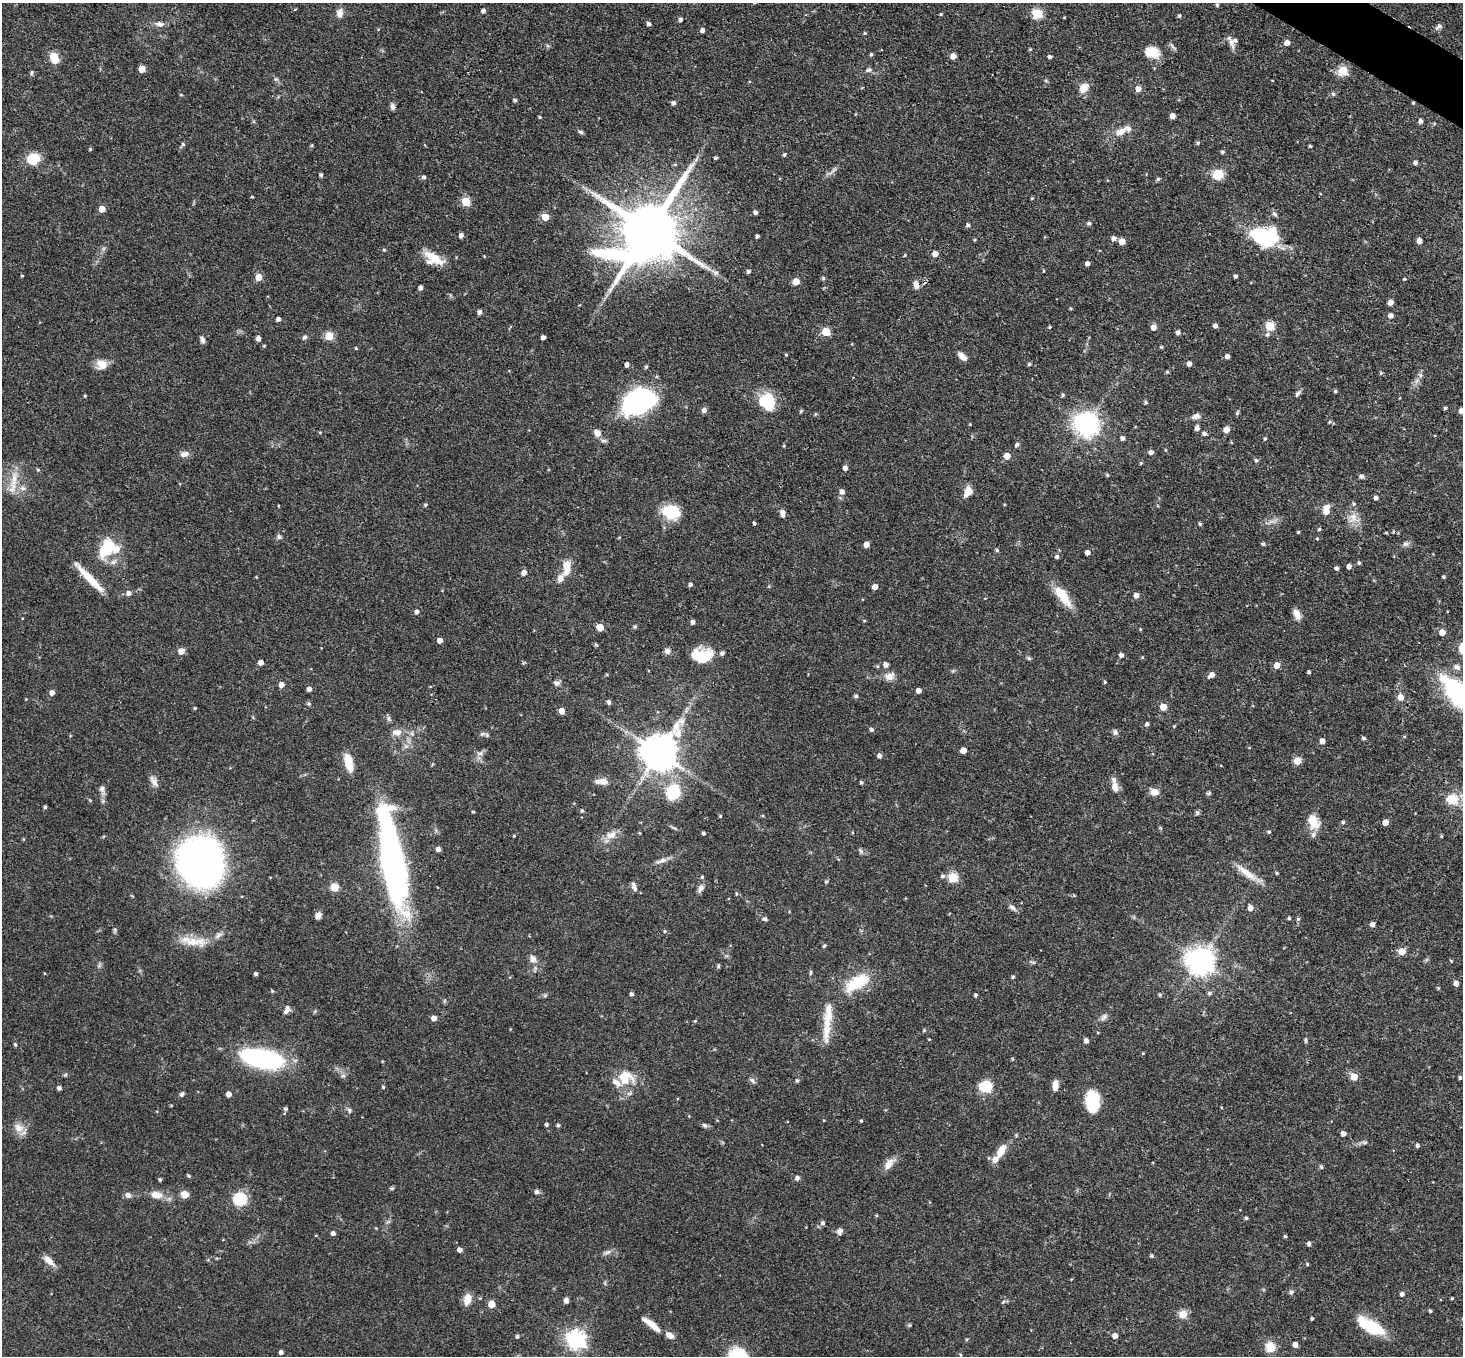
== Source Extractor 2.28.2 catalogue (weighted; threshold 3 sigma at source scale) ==
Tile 10 of 4 x 4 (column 2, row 3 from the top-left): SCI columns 1466-2926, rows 1645-2998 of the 5851 x 5858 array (HDU 1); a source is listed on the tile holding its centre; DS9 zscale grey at full resolution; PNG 1465 x 1358 px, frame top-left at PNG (2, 3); no overlay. Shown black and unused: <1% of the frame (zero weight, under 3 of 4 exposures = <1% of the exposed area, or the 3 px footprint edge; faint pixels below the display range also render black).
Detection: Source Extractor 2.28.2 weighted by HDU 2 'WHT'; one run over the whole footprint, this tile lists its part. Background 0.0564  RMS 0.0031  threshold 0.0141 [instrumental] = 3 sigma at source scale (4.5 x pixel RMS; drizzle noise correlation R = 1.50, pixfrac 1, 0.05/0.05 arcsec/px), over >= 5 px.
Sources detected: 408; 1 too faint to see at this stretch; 1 inside a brighter object's white glare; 1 cosmic-ray / hot-pixel residue — not listed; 18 inside a brighter listed object's ellipse — not listed separately; the other 387 listed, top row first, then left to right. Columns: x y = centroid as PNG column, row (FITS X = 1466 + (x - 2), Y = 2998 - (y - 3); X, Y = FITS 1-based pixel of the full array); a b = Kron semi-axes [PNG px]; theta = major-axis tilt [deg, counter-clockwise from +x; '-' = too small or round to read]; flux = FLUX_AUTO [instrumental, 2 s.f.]
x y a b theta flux
1217 5 4 4 - 0.49
295 9 5 3 - 0.28
483 11 4 4 - 1
340 13 12 8 81 1.9
941 14 4 3 - 0.34
1037 14 6 5 - 17
1179 16 5 4 - 0.49
1064 17 4 3 - 0.26
681 19 4 4 - 0.84
159 24 12 8 -9 1.6
649 24 5 4 - 0.88
1439 26 10 5 42 0.92
702 30 4 4 - 0.99
865 33 4 4 - 0.38
1231 42 19 7 -77 1.7
1287 43 5 4 - 2.3
1172 46 12 3 -55 0.73
1030 49 4 4 - 0.33
1152 52 17 12 -6 5.5
871 54 4 4 - 0.48
953 56 5 4 - 2.2
1050 57 4 4 - 0.85
54 58 9 5 -65 12
142 69 5 5 - 4.7
869 70 9 6 4 0.91
1343 70 5 5 - 11
31 72 8 4 89 0.47
1083 88 12 9 53 3.5
1138 89 5 5 - 2.2
1333 94 5 5 - 0.66
515 100 4 4 - 0.63
673 103 4 4 - 1.1
1413 103 3 3 - 0.37
393 106 7 5 -77 1.1
1172 116 4 4 - 2.3
540 117 4 3 - 0.35
1420 121 5 5 - 1.1
581 132 7 4 -27 0.59
1121 132 14 8 32 2.9
1198 143 5 4 - 0.52
183 144 5 5 - 0.53
312 145 5 4 - 0.35
1310 146 3 3 - 0.37
90 149 4 3 - 0.33
1222 152 5 4 - 0.53
784 154 4 4 - 0.54
33 158 11 10 - 8.4
715 158 3 3 - 0.53
1415 162 4 4 - 1
675 164 5 5 - 0.4
1218 174 8 8 - 8.9
321 175 4 4 - 0.65
424 177 5 5 - 0.77
1158 179 5 5 - 0.54
252 197 3 3 - 0.33
1032 198 4 3 - 0.32
466 202 5 5 - 11
102 209 5 4 - 3.9
755 212 4 4 - 0.95
1274 214 8 5 -41 0.73
545 217 6 6 - 4.3
1089 223 5 5 - 0.56
968 225 5 4 - 0.67
649 230 21 16 44 2700
461 235 5 5 - 1.2
757 236 4 3 - 0.72
1265 237 28 19 -8 25
1114 238 5 5 - 1.5
975 240 4 3 - 0.35
1122 241 5 5 - 4.4
1419 241 5 5 - 2
384 250 4 4 - 0.41
935 254 5 5 - 2
905 255 4 3 - 0.3
433 258 24 12 -27 6.6
1087 264 4 4 - 1.3
748 271 4 4 - 0.78
715 272 9 6 -26 1.2
22 276 4 3 - 0.26
1236 276 4 3 - 0.67
258 277 5 5 - 5
823 278 6 4 -90 0.42
1404 279 3 2 - 0.35
796 281 5 5 - 4.9
916 285 10 6 -79 1.9
421 288 4 3 - 1.1
1391 302 5 4 - 2.1
1070 309 4 3 - 0.35
480 312 5 4 - 1.1
1391 316 5 5 - 1.4
278 319 4 4 - 1
1215 326 4 4 - 1.2
1270 326 5 5 - 12
1050 327 4 3 - 0.33
1153 327 5 5 - 2.3
826 332 5 5 - 11
1178 332 5 5 - 0.85
1267 334 5 5 - 0.67
329 336 5 5 - 10
304 337 6 6 - 0.73
543 337 4 4 - 1.2
258 338 5 4 - 1.4
202 339 8 5 -77 1.1
264 346 4 3 - 0.33
1161 347 4 3 - 0.44
356 348 4 3 - 0.33
786 355 4 3 - 0.32
962 356 12 6 -44 1.9
1227 356 4 4 - 1.3
1029 364 5 4 - 0.5
1189 364 4 4 - 1.4
102 365 14 12 -17 3.3
627 365 4 4 - 1.1
646 367 5 4 - 0.49
1167 372 4 4 - 0.44
1381 373 5 4 - 0.43
1420 375 7 5 -48 0.73
1335 391 4 4 - 0.45
1298 393 10 5 48 0.85
1063 395 4 4 - 0.51
85 396 3 3 - 0.34
639 401 28 20 25 68
767 402 17 14 -49 13
1145 402 4 4 - 0.53
1445 408 3 3 - 0.51
704 410 5 5 - 1.5
1461 411 5 4 - 1.3
815 414 5 3 - 0.3
1196 416 11 7 17 1.4
1330 422 5 3 - 0.41
970 424 3 3 - 0.25
1086 424 8 8 - 280
1197 428 5 5 - 1.3
1226 430 5 5 - 2.8
320 432 4 3 - 0.28
597 433 9 7 -42 1.9
1204 433 5 4 - 0.99
1122 438 5 4 - 1
1265 438 5 4 - 0.43
603 441 9 4 -1 0.71
1017 445 6 5 - 0.76
1165 450 4 3 - 0.27
1151 452 5 4 - 1.4
184 454 12 7 10 1.6
1007 456 5 5 - 3.1
1256 460 5 5 - 0.65
1141 463 4 4 - 0.34
845 468 5 4 - 1.2
38 470 4 4 - 0.39
1107 475 5 4 - 0.45
1361 476 6 5 - 0.95
14 479 26 9 81 4.9
23 488 8 6 -20 1.1
842 492 6 5 - 1.3
968 492 13 8 64 2.8
1376 498 4 4 - 1
425 505 5 4 - 0.49
1326 510 9 6 82 4.1
671 512 20 15 -10 9.9
782 513 9 5 -82 1.3
1353 518 17 11 60 3.2
754 523 4 3 - 0.99
1200 524 5 4 - 0.48
1319 529 4 4 - 0.38
1298 532 3 3 - 0.36
279 537 8 5 -74 0.71
619 537 4 3 - 0.26
1317 538 4 4 - 0.28
866 544 5 4 - 2.5
1263 544 5 4 - 0.55
1406 544 9 6 0 0.89
106 549 28 16 60 11
997 550 5 4 - 0.5
1087 552 4 4 - 1.6
1057 557 5 4 - 0.74
1359 563 5 4 - 0.46
1349 566 5 4 - 1.2
567 568 19 9 83 4.6
1336 568 5 4 - 0.74
524 573 5 5 - 2.1
88 577 41 8 -46 7.2
257 577 4 3 - 0.23
1444 577 3 3 - 0.43
690 584 5 4 - 0.71
875 587 4 4 - 2.4
129 593 6 6 - 1.3
1136 595 5 5 - 1.7
1064 597 27 12 -53 6.6
417 612 5 4 - 1.1
1297 614 13 7 -66 2.3
864 620 5 3 - 0.29
693 622 4 4 - 1.1
635 626 5 4 - 0.58
600 627 5 5 - 5.8
1140 629 4 3 - 0.26
1442 632 5 5 - 2.8
440 640 4 4 - 2
596 645 5 4 - 0.38
181 651 5 5 - 3
667 651 8 8 - 1.2
1121 655 5 5 - 0.96
702 656 21 14 1 11
1029 658 5 5 - 0.49
261 662 5 4 - 1.8
523 663 5 4 - 0.37
886 664 5 5 - 1.4
1277 665 5 5 - 2.5
1309 672 3 3 - 0.56
1212 675 6 4 37 2
890 676 14 10 26 2.3
1105 682 4 3 - 0.37
557 683 9 6 -9 1
281 685 5 5 - 1.9
309 689 4 4 - 1.4
918 690 4 4 - 1.9
52 693 5 5 - 1.7
1456 693 45 19 -52 31
856 696 5 4 - 0.7
1401 697 9 8 - 1.7
26 699 3 3 - 0.22
609 702 5 4 - 0.9
309 704 5 5 - 0.57
1163 707 5 5 - 4.7
195 708 4 3 - 0.39
561 711 5 4 - 2.7
388 718 9 4 -89 0.66
1147 724 5 4 - 0.77
1174 726 3 3 - 0.24
871 730 5 4 - 0.7
397 732 14 9 5 2.3
1115 732 8 6 -80 0.89
482 734 7 4 44 0.61
70 736 5 3 - 0.26
1363 738 5 4 - 0.55
1322 741 5 4 - 1.8
963 750 5 5 - 3.1
480 753 8 6 10 1.1
659 753 12 10 52 840
879 756 5 4 - 1.1
1297 761 7 7 - 2.6
348 762 20 8 -77 5.4
154 781 16 7 -63 1.8
603 781 12 8 0 2.5
861 782 5 4 - 0.46
1115 787 10 6 -75 2.9
102 789 9 8 - 1.1
673 792 16 13 66 14
1154 792 9 8 - 2.6
1209 793 6 4 18 0.51
1452 800 6 5 - 17
45 807 3 3 - 0.58
582 810 5 4 - 0.39
473 812 3 3 - 0.34
1197 813 7 5 -74 0.63
720 816 4 4 - 0.35
1313 822 20 13 -65 5
1343 822 5 4 - 0.49
1385 822 5 4 - 2.7
674 828 11 3 -28 0.56
1269 832 5 4 - 0.43
639 833 5 3 - 0.28
704 833 3 3 - 0.69
611 835 16 10 21 3.1
514 836 4 3 - 0.29
1441 836 4 3 - 0.37
438 849 4 4 - 1.2
861 851 6 5 - 0.63
392 859 87 18 -80 120
661 861 17 6 19 1.7
201 862 38 33 -74 160
1247 873 34 8 -36 5
1277 873 4 3 - 0.34
943 876 6 5 - 0.72
702 877 5 5 - 0.39
953 877 5 5 - 16
826 882 4 4 - 0.44
634 886 12 5 -73 1.1
334 887 9 9 - 2.6
701 888 11 6 59 1.5
736 894 5 3 - 0.32
1012 908 11 6 -36 1.1
1250 908 5 5 - 1.9
318 916 7 6 - 1.7
1289 918 4 4 - 0.43
765 919 6 5 - 0.6
1298 919 5 4 - 0.47
1372 924 5 4 - 1.1
115 930 8 4 -83 0.51
665 931 5 4 - 0.42
193 941 41 11 -6 6.5
824 946 5 4 - 0.39
1402 951 5 5 - 4.9
533 959 10 8 -50 1.8
1200 961 9 8 - 390
718 966 6 4 79 0.44
810 972 7 3 81 0.44
256 974 4 4 - 0.74
1013 977 4 4 - 0.51
857 983 35 15 32 11
1456 983 5 5 - 1.5
1438 988 5 4 - 0.35
272 991 4 4 - 0.31
1209 993 6 4 15 0.62
631 994 4 4 - 0.75
975 995 4 4 - 0.53
1160 995 5 4 - 0.45
287 1009 10 6 63 1.5
828 1016 40 12 85 7
1104 1017 11 6 42 1.1
434 1018 5 4 - 1.8
695 1021 4 3 - 0.34
924 1030 4 4 - 0.33
929 1039 3 3 - 0.23
1306 1040 8 4 -89 0.45
1086 1041 4 4 - 1.4
15 1044 5 4 - 0.34
1143 1053 4 3 - 0.25
262 1058 36 14 -11 57
1012 1059 5 3 - 0.31
1354 1077 5 5 - 4.8
1460 1077 5 4 - 0.61
625 1080 30 13 13 6.1
752 1080 9 5 -39 0.86
797 1081 5 5 - 0.56
1055 1085 10 6 82 2.8
986 1086 14 13 - 7
383 1087 4 4 - 0.38
59 1088 4 4 - 1.1
182 1094 6 5 - 0.67
229 1094 4 4 - 1.9
1092 1097 15 13 2 8.8
171 1106 4 3 - 0.26
285 1109 5 5 - 0.65
349 1110 7 6 - 0.71
861 1121 4 3 - 0.33
546 1125 4 4 - 0.61
558 1125 5 4 - 0.58
705 1125 7 6 - 0.78
19 1128 15 11 -36 3.1
1343 1134 5 5 - 1.4
1365 1142 8 4 -8 0.67
1417 1145 4 4 - 0.74
1001 1151 20 9 60 4
889 1164 18 9 51 2.7
1321 1167 6 5 - 0.46
189 1176 5 4 - 0.52
797 1178 5 5 - 1
160 1180 4 3 - 0.49
392 1188 5 4 - 0.46
537 1192 6 6 - 0.87
185 1194 7 7 - 3.1
128 1195 8 6 -28 1.2
156 1195 12 8 -8 3.2
240 1199 6 6 - 39
876 1215 5 3 - 0.28
1246 1218 4 4 - 0.53
823 1223 6 5 - 0.75
376 1228 4 3 - 0.24
840 1231 8 7 - 1.2
333 1233 4 4 - 1.1
1285 1236 4 3 - 0.41
1309 1243 5 4 - 0.93
460 1250 4 4 - 1.6
608 1252 10 5 26 1
1152 1256 4 4 - 0.44
49 1260 17 8 -40 2.4
1307 1264 4 4 - 0.34
1291 1292 6 6 - 0.67
1402 1294 5 5 - 0.99
1452 1298 3 3 - 0.34
467 1299 12 8 74 3.4
566 1300 6 5 - 0.98
491 1304 5 5 - 5.6
1430 1311 4 3 - 0.44
1183 1314 10 9 - 2.9
1312 1318 3 3 - 0.46
652 1325 25 6 -38 4.2
909 1325 5 5 - 0.38
1371 1326 30 12 -30 14
517 1336 4 4 - 0.66
1115 1336 5 5 - 2.1
967 1339 5 3 - 0.32
576 1340 7 7 - 150
1295 1345 5 4 - 1.7
1271 1347 9 9 - 5.3
281 1352 4 4 - 1.1
960 1355 4 3 - 0.3
Overlapping masked pixels (flux is a lower limit): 3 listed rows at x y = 1413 103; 767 402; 392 859
Isophote crosses this tile's border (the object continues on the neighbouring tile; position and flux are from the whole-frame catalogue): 2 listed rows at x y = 1461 411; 1456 693